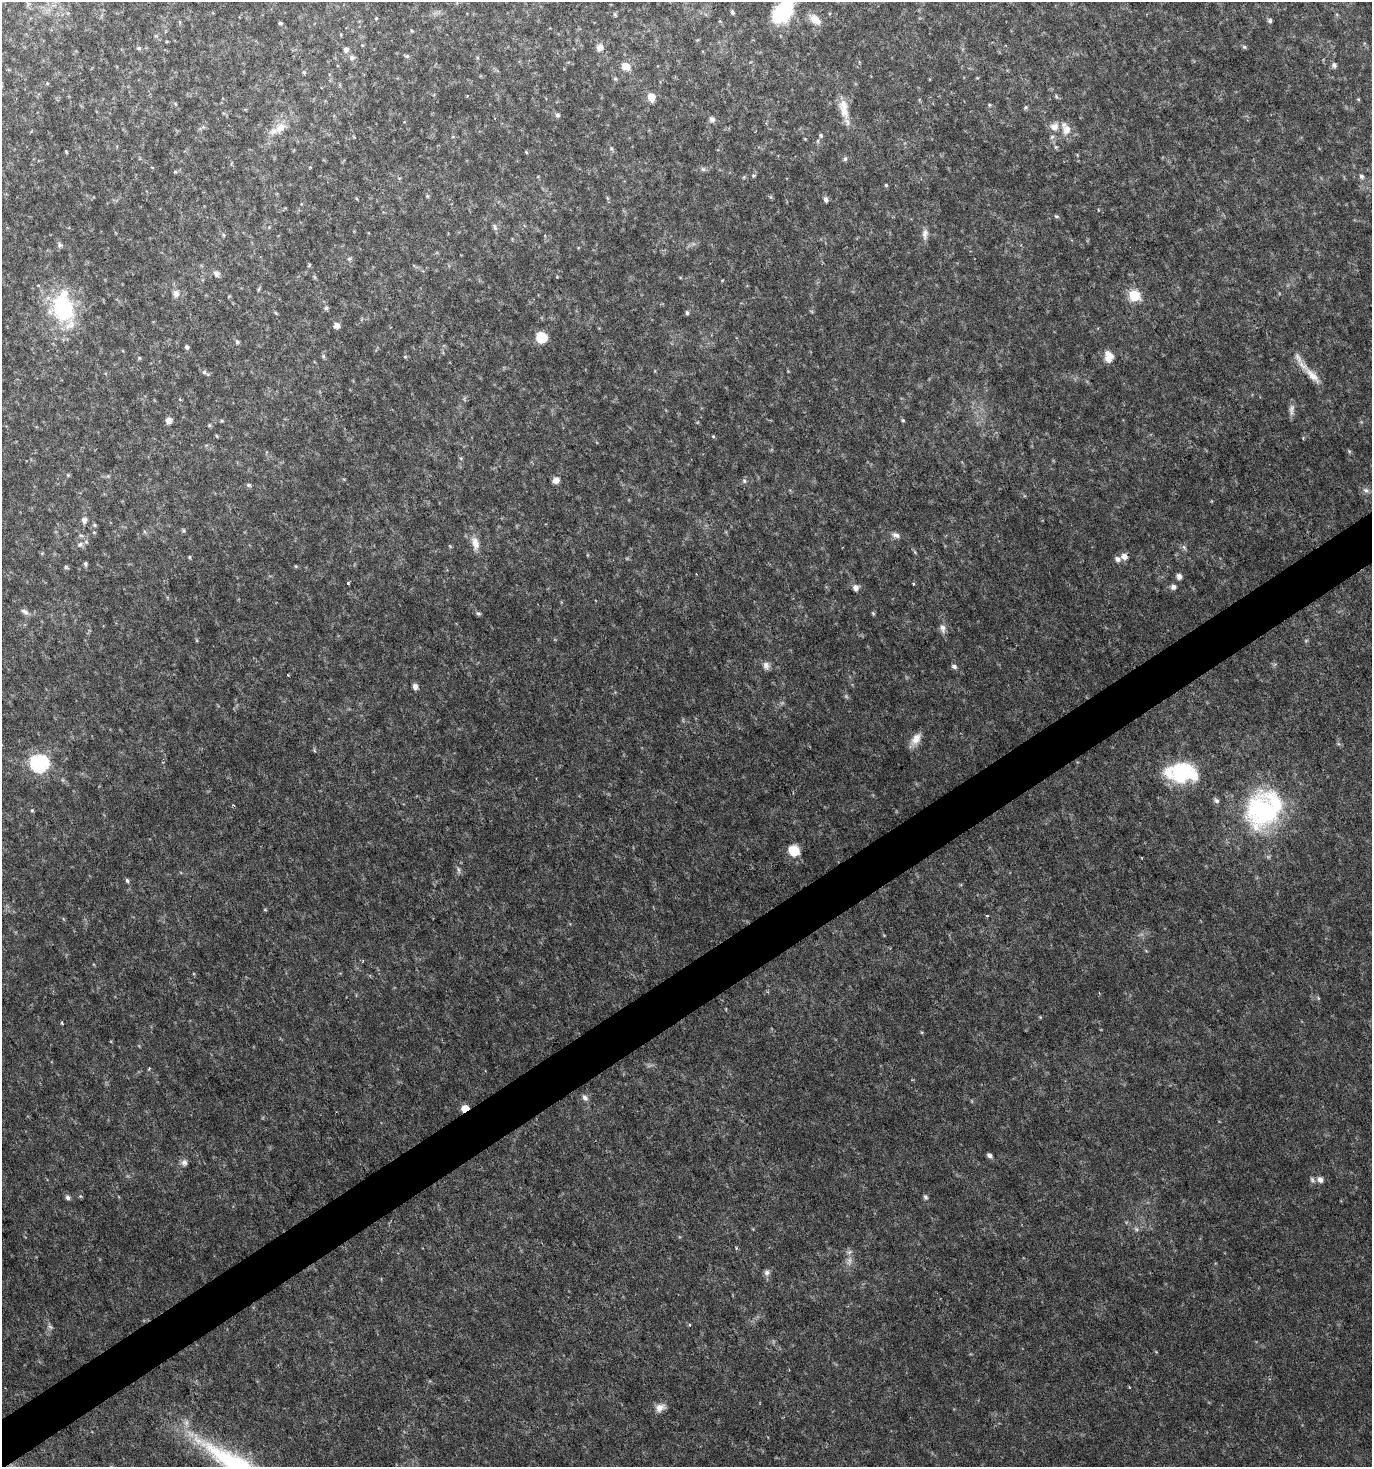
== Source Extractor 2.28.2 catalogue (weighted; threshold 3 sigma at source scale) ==
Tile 7 of 4 x 4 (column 3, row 2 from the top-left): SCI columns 2918-4287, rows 2932-4396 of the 5772 x 5867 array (HDU 1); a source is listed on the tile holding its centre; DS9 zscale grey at full resolution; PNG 1374 x 1469 px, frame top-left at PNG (2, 2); no overlay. Shown black and unused: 3% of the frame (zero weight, under 3 of 6 exposures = <1% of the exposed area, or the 3 px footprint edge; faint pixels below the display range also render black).
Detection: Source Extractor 2.28.2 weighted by HDU 2 'WHT'; one run over the whole footprint, this tile lists its part. Background 0.0202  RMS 0.002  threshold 0.00831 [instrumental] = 3 sigma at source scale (4.09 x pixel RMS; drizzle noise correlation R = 1.36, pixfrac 0.8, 0.0396/0.0396 arcsec/px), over >= 5 px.
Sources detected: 135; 3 too faint to see at this stretch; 1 cosmic-ray / hot-pixel residue — not listed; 6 inside a brighter listed object's ellipse — not listed separately; the other 125 listed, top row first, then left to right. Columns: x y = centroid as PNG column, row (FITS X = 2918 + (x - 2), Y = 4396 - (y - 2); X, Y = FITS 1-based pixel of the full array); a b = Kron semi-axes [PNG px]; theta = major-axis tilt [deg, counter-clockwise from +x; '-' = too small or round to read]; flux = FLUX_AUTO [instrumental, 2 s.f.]
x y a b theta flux
732 12 5 4 - 0.39
783 12 32 19 50 11
615 14 6 4 -89 0.26
376 18 5 4 - 0.17
815 20 17 10 -39 1.9
1270 21 5 5 - 0.44
280 23 4 4 - 0.27
599 47 8 7 - 1.2
1244 47 6 5 - 0.3
139 48 6 5 - 0.35
346 50 7 6 - 0.67
407 56 5 5 - 0.31
352 58 7 7 - 0.68
859 62 4 3 - 0.19
1334 65 6 6 - 0.6
626 66 12 9 -27 1.8
304 72 6 5 - 0.29
651 97 8 6 -79 2.5
989 105 5 3 - 0.21
1026 107 6 5 - 0.28
844 112 23 11 -64 2.8
557 115 6 5 - 0.42
712 119 7 7 - 0.67
280 128 19 12 44 3
1066 130 15 13 75 2.2
821 135 6 5 - 0.33
1052 137 6 5 - 0.39
611 148 5 5 - 0.3
526 152 5 3 - 0.19
845 159 6 5 - 0.4
703 169 7 5 -43 0.42
753 175 6 5 - 0.31
1362 176 7 6 - 0.48
399 178 5 3 - 0.18
886 185 4 4 - 0.23
427 196 5 5 - 0.23
826 199 7 5 -74 0.62
1056 216 7 4 -7 0.29
495 227 10 5 -67 0.52
925 234 16 7 87 1.1
223 235 6 4 -88 0.23
60 245 7 6 - 0.44
349 259 7 5 29 0.39
216 273 8 7 - 0.84
259 289 6 4 71 0.26
176 293 9 9 - 1
1134 296 7 6 - 11
63 308 39 26 -72 18
326 308 5 5 - 0.39
687 313 6 4 -86 0.35
337 325 6 6 - 0.96
541 337 8 8 - 5.6
237 342 6 5 - 0.45
187 347 6 5 - 0.45
323 356 6 5 - 0.33
1109 356 13 10 -82 2
405 357 6 4 0 0.2
139 358 5 4 - 0.22
204 372 6 6 - 0.38
1312 376 28 9 -47 2.7
1292 409 17 7 83 0.87
169 420 6 6 - 1.2
903 420 5 4 - 0.24
222 421 5 4 - 0.21
209 425 6 4 -72 0.24
713 436 5 5 - 0.22
1349 451 6 4 -46 0.27
68 475 5 5 - 0.23
556 480 8 7 - 1
744 481 7 5 -70 0.38
249 485 6 5 - 0.34
1366 490 9 6 -28 0.66
84 520 7 6 - 0.88
94 525 5 5 - 0.3
184 531 6 4 -83 0.27
94 532 5 3 - 0.17
896 535 11 7 -20 0.84
475 543 19 9 -78 2
80 544 9 7 30 0.77
1184 547 7 4 -45 0.41
1124 556 8 7 - 1.1
189 557 5 4 - 0.23
85 564 5 4 - 0.34
66 567 6 5 - 0.28
1179 576 6 5 - 0.86
348 583 3 3 - 0.37
913 584 3 3 - 0.25
1173 587 6 6 - 0.73
855 588 7 6 - 1
25 612 12 6 -35 0.76
478 613 8 5 -17 0.37
873 613 6 4 -67 0.26
943 628 13 8 -76 0.99
766 665 11 9 -72 0.94
954 666 7 5 -24 0.55
415 687 7 5 -64 0.82
916 739 18 9 54 1.9
39 763 8 8 - 52
1183 773 32 22 -3 15
1216 801 8 6 -42 0.54
233 805 4 3 - 0.18
1263 809 49 40 51 32
32 810 5 4 - 0.22
794 850 9 8 - 5.3
458 870 10 4 -72 0.48
127 880 5 5 - 0.38
265 910 5 3 - 0.16
987 916 5 3 - 0.18
1318 998 6 4 -72 0.22
1040 1017 5 3 - 0.15
62 1023 3 2 - 0.28
149 1068 4 3 - 0.19
585 1098 9 7 -50 0.75
465 1108 5 4 - 3.3
990 1156 6 4 -37 0.65
184 1162 9 8 - 0.78
1320 1179 9 7 -52 0.83
80 1196 5 4 - 0.23
68 1197 6 5 - 0.56
925 1197 7 6 - 0.44
1136 1229 7 4 -45 0.37
849 1261 13 7 84 1.2
767 1273 8 8 - 0.69
660 1408 14 9 24 1.4
239 1466 111 20 -32 32
Overlapping masked pixels (flux is a lower limit): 1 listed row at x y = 465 1108
Isophote crosses this tile's border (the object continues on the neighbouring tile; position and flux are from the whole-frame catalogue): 2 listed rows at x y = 783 12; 239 1466